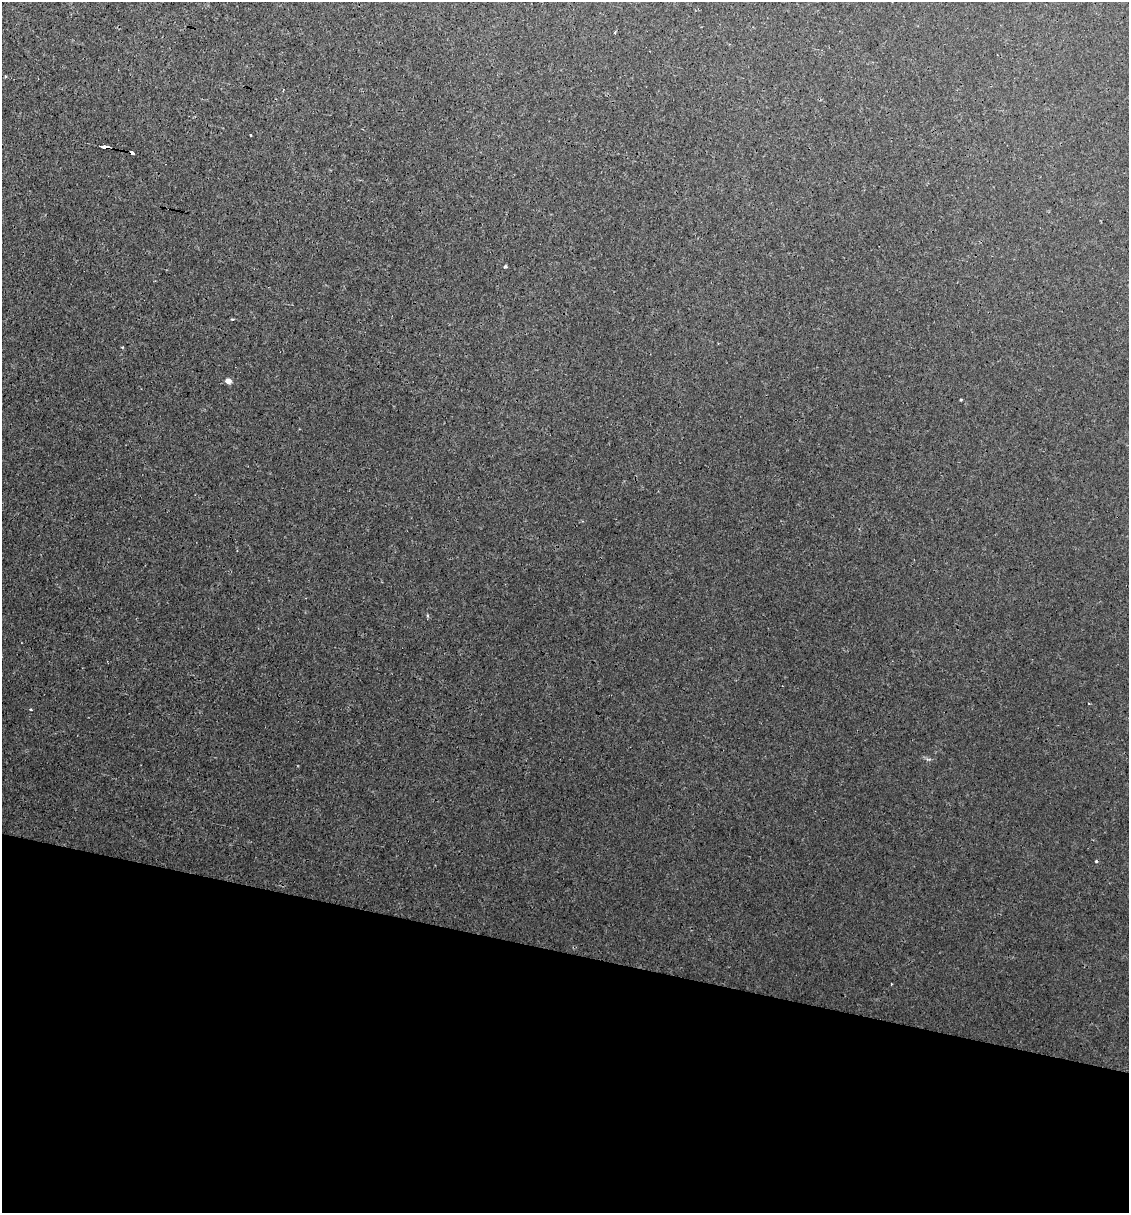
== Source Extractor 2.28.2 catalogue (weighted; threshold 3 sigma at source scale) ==
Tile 15 of 4 x 4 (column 3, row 4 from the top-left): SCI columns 2439-3565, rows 60-1270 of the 4996 x 4970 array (HDU 1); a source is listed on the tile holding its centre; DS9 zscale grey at full resolution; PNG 1131 x 1215 px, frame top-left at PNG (2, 2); no overlay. Shown black and unused: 21% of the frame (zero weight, under 3 of 4 exposures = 8% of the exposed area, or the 3 px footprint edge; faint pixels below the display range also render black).
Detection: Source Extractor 2.28.2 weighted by HDU 2 'WHT'; one run over the whole footprint, this tile lists its part. Background 0.0181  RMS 0.0024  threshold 0.0108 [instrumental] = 3 sigma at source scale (4.5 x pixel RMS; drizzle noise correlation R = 1.50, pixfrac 1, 0.05/0.05 arcsec/px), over >= 5 px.
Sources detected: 10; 2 cosmic-ray / hot-pixel residue — not listed; the other 8 listed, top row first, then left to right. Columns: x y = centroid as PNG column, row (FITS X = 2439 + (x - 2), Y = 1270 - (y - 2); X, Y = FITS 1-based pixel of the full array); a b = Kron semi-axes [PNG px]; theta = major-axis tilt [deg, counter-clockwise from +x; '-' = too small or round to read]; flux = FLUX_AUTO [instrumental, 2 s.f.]
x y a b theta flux
250 135 3 3 - 0.32
103 146 4 3 - 140
133 153 3 3 - 79
505 266 3 3 - 0.46
232 319 3 3 - 0.27
228 381 5 4 - 1.9
961 400 4 2 - 0.2
1096 861 4 3 - 0.22
Overlapping masked pixels (flux is a lower limit): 2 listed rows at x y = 103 146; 133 153